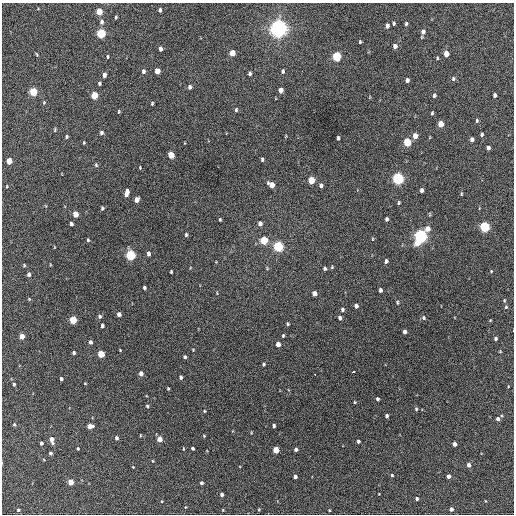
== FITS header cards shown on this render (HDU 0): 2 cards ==
NAXIS1  =                  512 / Axis length
NAXIS2  =                  512 / Axis length

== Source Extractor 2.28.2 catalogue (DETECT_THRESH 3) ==
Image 512 x 512 px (HDU 0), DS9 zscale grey, 1 PNG px = 1 image px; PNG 516 x 516 px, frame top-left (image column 1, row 512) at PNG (2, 3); no overlay
Background 579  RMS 16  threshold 49.1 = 3 sigma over >= 5 px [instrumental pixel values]
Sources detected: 165; all 165 listed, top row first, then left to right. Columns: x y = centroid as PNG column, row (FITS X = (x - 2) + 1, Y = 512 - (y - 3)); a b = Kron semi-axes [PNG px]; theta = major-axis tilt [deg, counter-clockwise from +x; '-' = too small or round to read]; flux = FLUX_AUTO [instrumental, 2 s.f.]
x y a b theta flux
160 10 4 3 - 2300
99 12 5 4 - 22000
116 17 5 3 - 1200
101 22 7 5 -85 3300
394 23 4 3 - 1500
406 24 4 3 - 1600
387 26 5 4 - 4000
278 28 6 6 - 810000
423 32 6 5 - 4100
101 33 5 4 - 77000
360 42 3 3 - 1200
395 46 5 4 - 4200
160 49 5 3 - 3500
232 53 5 4 - 13000
446 54 5 4 - 10000
37 55 5 3 - 1100
337 56 5 4 - 73000
107 57 5 2 - 1100
437 58 4 3 - 1100
143 71 5 4 - 2600
157 71 5 4 - 13000
283 71 5 4 - 2100
250 73 4 3 - 2500
104 75 5 4 - 3700
453 79 6 4 78 1800
407 80 4 4 - 3000
99 83 4 3 - 1700
190 87 4 4 - 2500
281 90 5 4 - 6200
33 92 5 4 - 40000
94 95 5 4 - 25000
434 95 5 4 - 1800
495 95 4 3 - 2900
44 102 5 4 - 1100
152 103 3 2 - 1200
236 110 5 4 - 1500
119 112 3 2 - 1000
432 113 4 3 - 1300
477 120 5 4 - 1500
441 124 5 4 - 14000
55 130 6 3 82 1000
101 133 5 4 - 2500
482 134 4 3 - 1800
286 136 5 3 - 810
415 136 5 4 - 8800
66 137 4 4 - 1500
338 138 4 3 - 2000
472 139 4 4 - 4200
407 142 5 4 - 44000
84 143 3 3 - 940
488 148 4 4 - 2600
171 155 5 4 - 21000
262 159 4 3 - 1900
9 161 5 4 - 16000
96 165 5 4 - 1500
398 178 5 5 - 200000
311 180 5 4 - 25000
271 185 6 4 -42 9400
321 185 5 4 - 3100
7 186 4 2 - 830
421 190 4 3 - 2700
127 192 7 4 80 7500
461 194 4 3 - 1000
136 200 5 4 - 6100
399 203 5 4 - 1300
102 208 5 4 - 1700
75 214 5 4 - 14000
430 214 6 3 72 1000
220 219 3 3 - 1200
387 219 4 3 - 1900
71 224 4 3 - 2900
260 224 5 5 - 4600
484 227 5 5 - 100000
428 229 6 5 - 7100
186 235 5 4 - 1600
420 236 7 5 69 330000
372 239 5 3 - 930
88 240 5 4 - 1400
264 240 5 4 - 43000
278 246 5 5 - 100000
148 254 5 3 - 3500
131 255 5 5 - 99000
386 261 4 4 - 2800
24 265 4 4 - 1100
332 267 5 4 - 1100
324 268 5 4 - 2000
491 271 3 3 - 840
171 272 4 3 - 1200
29 274 5 4 - 2800
144 288 3 3 - 1900
380 290 4 3 - 2900
314 293 5 4 - 6800
29 299 5 4 - 1100
504 300 5 4 - 1300
397 302 5 4 - 1400
356 306 4 4 - 3700
506 307 6 5 - 1900
342 310 5 4 - 1900
119 314 4 4 - 4100
100 316 5 5 - 2300
340 318 5 4 - 3700
424 318 6 5 - 1800
73 320 5 4 - 38000
490 320 4 3 - 890
287 324 4 3 - 1400
102 326 4 3 - 2000
405 332 4 4 - 4000
283 335 4 3 - 1300
22 336 4 4 - 11000
495 339 4 4 - 2100
90 342 4 4 - 2900
278 344 4 4 - 7000
120 350 2 2 - 690
500 351 4 3 - 940
74 353 3 3 - 1700
101 354 5 4 - 26000
185 357 3 3 - 1800
263 364 4 3 - 1500
353 372 3 3 - 8000
141 373 4 4 - 5300
315 375 3 2 - 2400
181 377 4 3 - 2100
61 379 4 3 - 2500
85 383 3 2 - 730
14 384 4 3 - 1500
168 389 3 2 - 1000
377 399 4 3 - 2100
355 402 4 3 - 930
147 406 4 4 - 1300
416 409 4 3 - 1400
204 411 3 3 - 980
386 416 4 3 - 2300
498 419 4 4 - 3800
14 425 5 5 - 1800
90 426 5 4 - 9800
274 426 3 3 - 2000
140 435 3 2 - 810
204 436 3 3 - 920
116 438 4 3 - 2400
159 439 4 4 - 13000
52 440 7 4 -77 6800
358 441 4 3 - 2200
41 443 4 3 - 2800
454 444 4 4 - 5100
192 448 3 3 - 1800
78 449 3 3 - 990
183 449 4 2 - 770
296 449 4 3 - 2500
276 450 4 4 - 19000
50 453 3 3 - 2300
153 461 4 3 - 850
469 465 5 4 - 4100
133 467 3 2 - 660
392 475 4 3 - 1200
448 476 4 4 - 4700
295 477 4 3 - 2700
70 482 4 4 - 16000
201 483 3 3 - 2200
222 494 4 3 - 3100
417 499 4 3 - 1900
259 509 4 3 - 890
451 509 4 3 - 4000
18 510 3 3 - 1700
223 510 4 3 - 750
329 510 3 2 - 970